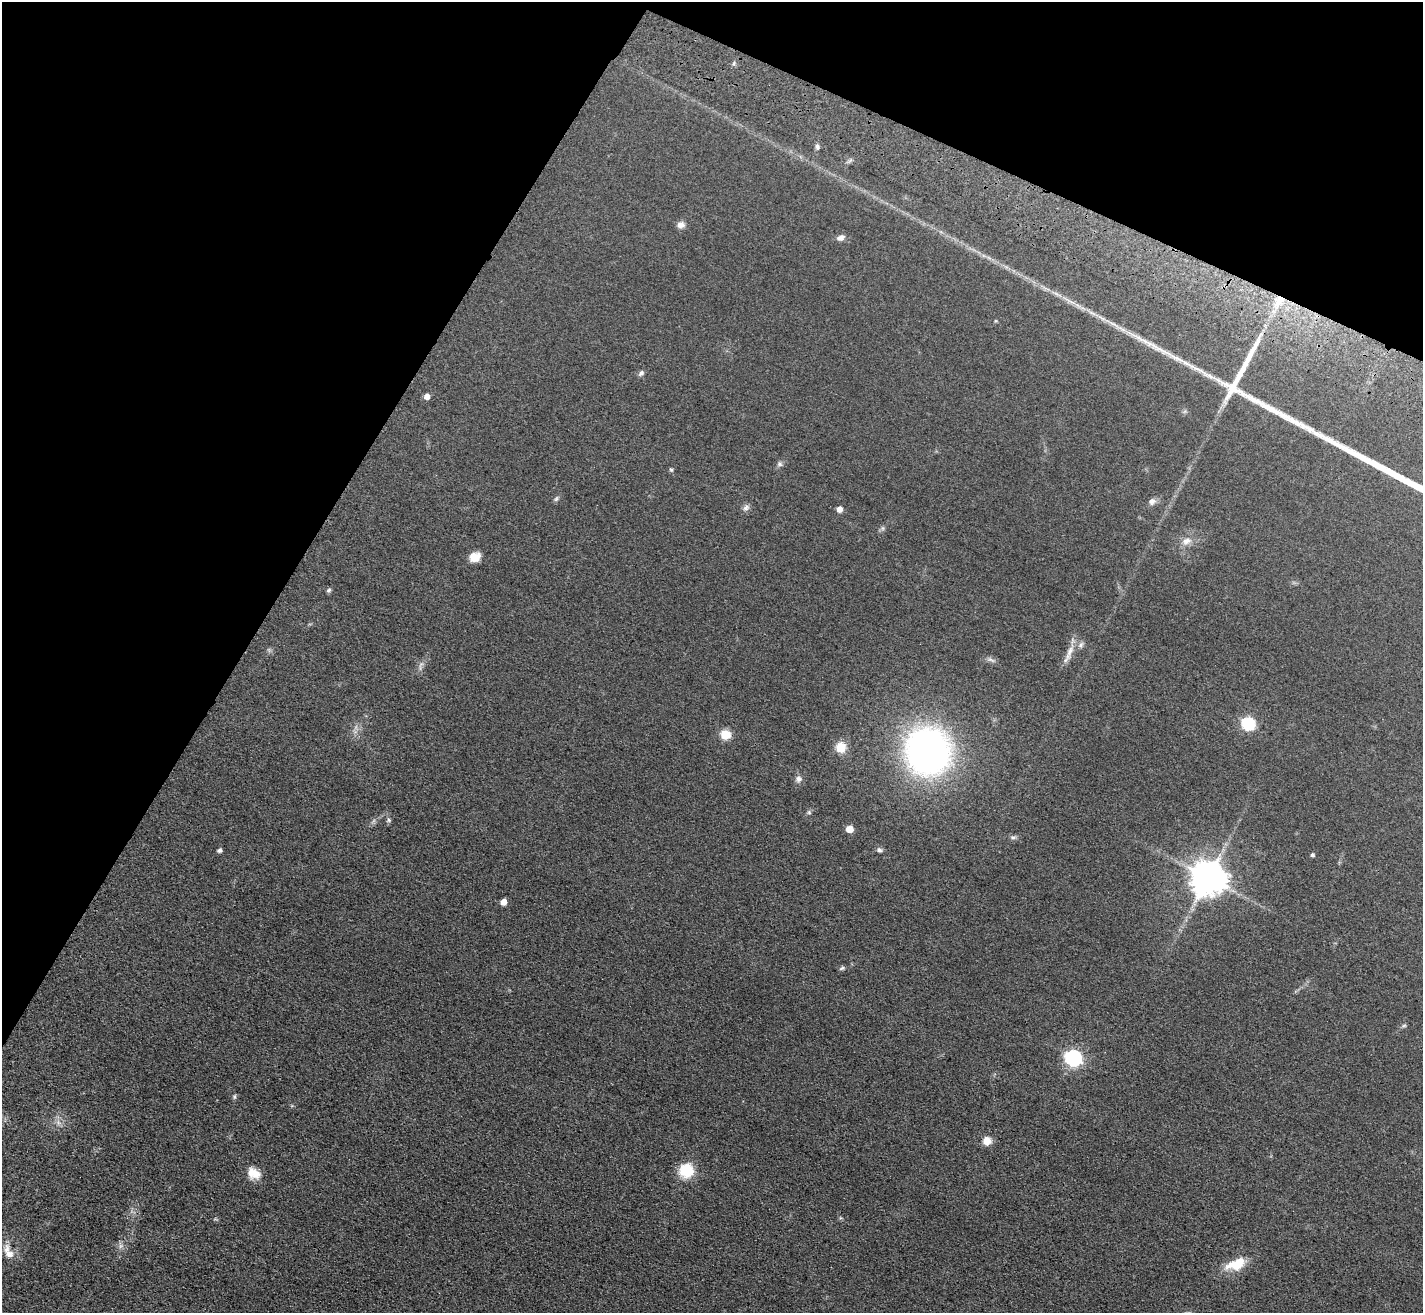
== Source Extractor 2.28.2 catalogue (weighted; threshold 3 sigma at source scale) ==
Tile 2 of 4 x 4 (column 2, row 1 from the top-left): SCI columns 1488-2908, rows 4191-5501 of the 5814 x 5891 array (HDU 1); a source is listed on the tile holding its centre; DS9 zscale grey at full resolution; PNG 1425 x 1315 px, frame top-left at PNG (2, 2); no overlay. Shown black and unused: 26% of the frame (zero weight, under 3 of 4 exposures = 6% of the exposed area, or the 3 px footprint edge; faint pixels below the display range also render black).
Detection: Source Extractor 2.28.2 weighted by HDU 2 'WHT'; one run over the whole footprint, this tile lists its part. Background 0.067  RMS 0.0077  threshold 0.0347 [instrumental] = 3 sigma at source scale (4.5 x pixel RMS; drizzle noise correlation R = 1.50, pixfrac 1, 0.05/0.05 arcsec/px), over >= 5 px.
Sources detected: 48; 1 too faint to see at this stretch — not listed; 1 inside a brighter listed object's ellipse — not listed separately; the other 46 listed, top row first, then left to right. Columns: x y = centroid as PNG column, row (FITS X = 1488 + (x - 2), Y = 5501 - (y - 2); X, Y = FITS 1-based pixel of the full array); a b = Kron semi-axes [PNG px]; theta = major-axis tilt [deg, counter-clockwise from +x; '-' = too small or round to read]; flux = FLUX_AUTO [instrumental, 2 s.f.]
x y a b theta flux
734 63 6 3 71 1.1
817 147 7 5 -88 1.9
681 225 10 8 1 3.8
841 238 10 7 21 3.7
1279 301 19 12 53 14
1114 324 20 4 -30 5.3
641 373 8 6 46 2
426 396 5 5 - 4.9
780 464 7 7 - 2
671 470 6 5 - 1.1
556 499 8 5 54 1.6
1152 501 8 7 - 3.5
746 508 10 7 35 2.8
839 509 5 5 - 5.5
883 528 7 4 -90 1.4
1186 541 14 9 15 5.9
475 557 12 10 24 8.7
329 590 6 5 - 1.5
1081 645 9 6 57 2.5
1069 652 27 7 69 7.8
991 660 12 4 -20 2.3
421 665 16 4 76 2.7
1248 723 7 6 - 88
725 734 11 10 - 11
841 747 14 13 - 10
928 751 34 33 - 360
799 779 9 8 - 3
809 812 6 5 - 1.3
389 820 6 5 - 1.4
849 829 6 5 - 11
1013 837 8 6 1 1.9
219 850 5 4 - 2
879 850 7 6 - 2
1312 855 4 4 - 1.5
1208 878 10 10 - 1800
503 902 5 5 - 6.5
842 968 8 5 12 1.4
1404 1026 6 4 2 1.2
1073 1058 7 7 - 200
234 1097 7 5 74 1.3
58 1122 7 4 -72 2.2
987 1141 9 9 - 8
686 1170 16 15 - 22
254 1173 17 12 -29 10
9 1254 14 11 -36 6.5
1236 1264 29 14 22 18
Overlapping masked pixels (flux is a lower limit): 1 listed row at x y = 1279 301